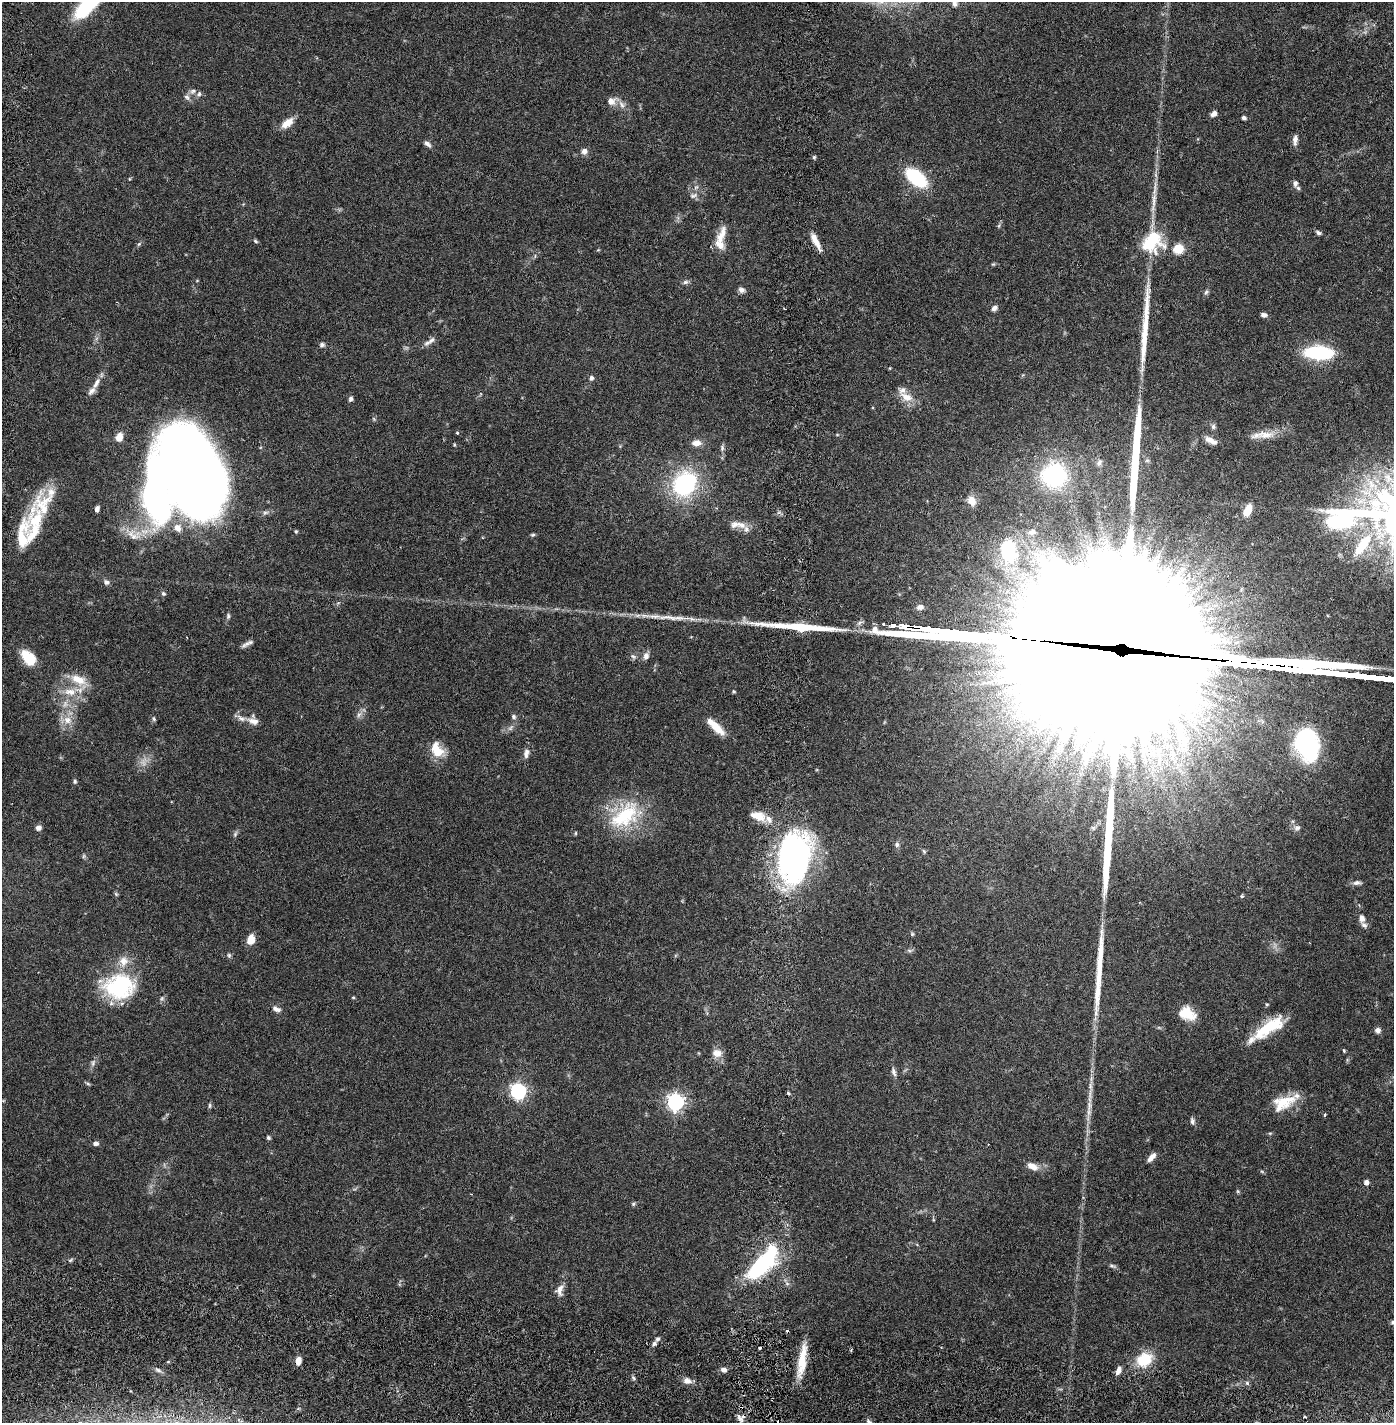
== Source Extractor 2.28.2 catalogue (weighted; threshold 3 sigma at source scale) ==
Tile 10 of 4 x 4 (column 2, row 3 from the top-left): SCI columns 1496-2887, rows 1509-2929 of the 5885 x 5856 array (HDU 1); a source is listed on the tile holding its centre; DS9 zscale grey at full resolution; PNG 1396 x 1425 px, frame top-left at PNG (2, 2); no overlay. Shown black and unused: <1% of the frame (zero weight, under 2 of 6 exposures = <1% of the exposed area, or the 3 px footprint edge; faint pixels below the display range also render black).
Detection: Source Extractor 2.28.2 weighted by HDU 2 'WHT'; one run over the whole footprint, this tile lists its part. Background 0.0405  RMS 0.004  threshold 0.0165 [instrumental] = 3 sigma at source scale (4.09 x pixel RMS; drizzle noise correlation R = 1.36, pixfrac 0.8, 0.05/0.05 arcsec/px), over >= 5 px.
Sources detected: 185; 2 too faint to see at this stretch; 5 inside a brighter object's white glare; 3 cosmic-ray / hot-pixel residue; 6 long thin detections or spike segments (spike, bleed or trail) — not listed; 20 inside a brighter listed object's ellipse — not listed separately; the other 149 listed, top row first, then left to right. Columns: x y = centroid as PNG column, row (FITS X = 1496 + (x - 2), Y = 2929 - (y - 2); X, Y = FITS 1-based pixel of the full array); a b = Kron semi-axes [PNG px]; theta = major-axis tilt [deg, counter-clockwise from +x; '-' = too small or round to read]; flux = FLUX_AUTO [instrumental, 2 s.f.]
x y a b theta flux
954 4 9 8 - 1.2
88 5 39 13 46 15
193 91 9 7 32 0.81
187 97 9 7 -56 0.84
611 101 11 9 11 1.8
622 105 12 7 -60 1.3
1214 114 8 6 39 0.98
1244 118 5 4 - 0.53
287 123 16 8 39 2.7
1295 140 13 6 88 1.1
428 144 10 5 -41 0.84
584 151 7 7 - 1.1
814 157 5 4 - 0.32
916 178 22 11 -40 16
1295 183 7 5 88 0.8
696 187 7 4 44 0.48
693 196 12 6 15 0.84
1153 202 36 5 83 3.3
1318 233 7 5 -28 0.6
721 236 28 10 69 3.4
255 241 7 4 -29 0.35
816 242 23 6 -64 2.4
1152 242 28 25 48 11
139 244 7 4 45 0.38
1178 249 9 8 - 4.2
685 282 8 6 4 0.59
741 290 8 7 - 0.85
1206 292 8 5 54 0.48
994 308 7 5 50 0.95
1264 315 7 5 -5 0.73
431 340 12 7 35 1.1
322 345 6 6 - 0.6
1319 353 21 9 -3 26
890 368 4 3 - 0.19
591 378 6 6 - 0.66
96 383 18 7 60 1.8
906 397 21 11 -27 3
351 399 6 5 - 0.65
374 419 6 3 -71 0.28
1213 427 7 6 - 0.59
457 433 4 3 - 0.34
1266 435 26 10 0 3.4
119 437 10 7 74 2.3
1211 440 17 7 -27 1.7
697 443 11 7 -1 1.7
454 445 4 4 - 0.25
722 448 9 5 82 0.56
1099 462 9 6 52 0.72
193 474 75 46 -68 380
1054 476 29 27 -4 23
684 484 21 18 56 28
972 501 13 10 -55 2
43 505 37 28 42 9.8
97 509 6 4 73 0.87
1247 510 10 6 64 4.2
741 525 15 9 -11 2.4
296 531 5 4 - 0.28
1032 532 9 7 13 1
133 535 22 13 -15 3.8
533 535 6 4 3 0.35
22 537 42 14 82 7.3
1362 545 33 11 54 7.7
1008 551 32 21 -84 16
106 582 8 6 -30 0.83
163 593 6 5 - 0.47
338 603 4 4 - 0.3
228 616 7 5 81 0.48
668 617 51 7 -3 4.8
247 643 17 5 34 1
1094 650 235 47 -9 27000
633 656 8 5 -40 0.56
646 656 10 8 72 1.1
28 658 18 11 -47 6.2
78 680 21 10 -21 4.4
734 691 4 4 - 0.31
70 692 20 10 -4 3.7
359 715 8 5 59 0.73
513 717 6 5 - 0.57
154 719 7 5 -62 0.41
67 720 12 11 - 2.5
253 721 17 8 -15 1.8
717 728 23 10 -45 3.8
1307 745 28 20 -70 30
437 750 20 13 -60 4.5
526 753 13 7 81 1.2
1159 762 9 6 63 1.2
75 781 6 5 - 0.4
625 815 46 27 40 16
758 816 20 11 -18 3.5
38 828 6 6 - 1
1297 828 9 7 12 0.87
575 833 5 3 - 0.23
235 834 9 4 66 0.51
897 845 8 5 -76 0.57
924 851 6 5 - 0.33
84 856 6 4 71 0.33
794 858 49 31 80 73
1357 883 12 6 5 0.83
116 894 6 4 -45 0.29
1242 896 5 4 - 0.38
1362 918 10 8 -89 1.1
912 934 6 5 - 0.33
251 940 10 8 76 2.7
909 950 8 4 -1 0.45
229 955 6 5 - 0.39
119 986 38 30 4 20
353 997 4 4 - 0.24
1267 1004 5 4 - 0.27
276 1009 12 7 -24 1.1
1187 1013 19 13 -24 4.6
1269 1027 40 13 34 10
1378 1030 6 6 - 0.99
1344 1051 5 4 - 0.26
717 1053 12 9 -6 2.1
93 1063 11 5 72 0.8
894 1072 12 6 -71 0.8
88 1084 6 4 -19 0.34
518 1091 6 6 - 66
788 1093 5 4 - 0.29
675 1102 7 6 - 87
1283 1102 30 16 23 6.4
210 1105 6 5 - 0.41
1089 1106 19 6 82 1.9
1324 1115 4 3 - 0.29
1192 1121 9 6 -85 0.68
268 1137 5 4 - 0.44
96 1143 6 5 - 0.81
1151 1157 13 5 48 1.3
1032 1166 14 7 -26 2.2
1262 1172 6 4 -20 0.28
1366 1182 4 4 - 1.3
1237 1191 6 4 -70 0.28
633 1204 6 5 - 0.37
763 1263 46 16 49 26
1112 1266 10 4 -13 0.5
560 1290 16 9 76 1.8
657 1339 6 5 - 0.52
654 1344 5 5 - 0.64
760 1348 3 2 - 0.45
851 1350 3 3 - 0.25
1144 1359 21 16 27 6.7
298 1360 8 5 84 1.8
802 1361 42 9 81 6.1
724 1370 7 5 -9 0.96
1118 1371 10 5 69 1.2
687 1381 10 8 -11 1.3
1247 1383 5 5 - 0.49
1304 1417 3 2 - 0.3
869 1422 8 5 -43 0.59
Overlapping masked pixels (flux is a lower limit): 1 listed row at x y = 1094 650
Isophote crosses this tile's border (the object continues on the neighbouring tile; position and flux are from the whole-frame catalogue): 3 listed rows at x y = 954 4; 88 5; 869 1422
Unlisted compact peaks at least as high as the median listed source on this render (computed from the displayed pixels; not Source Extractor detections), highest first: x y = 158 1370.